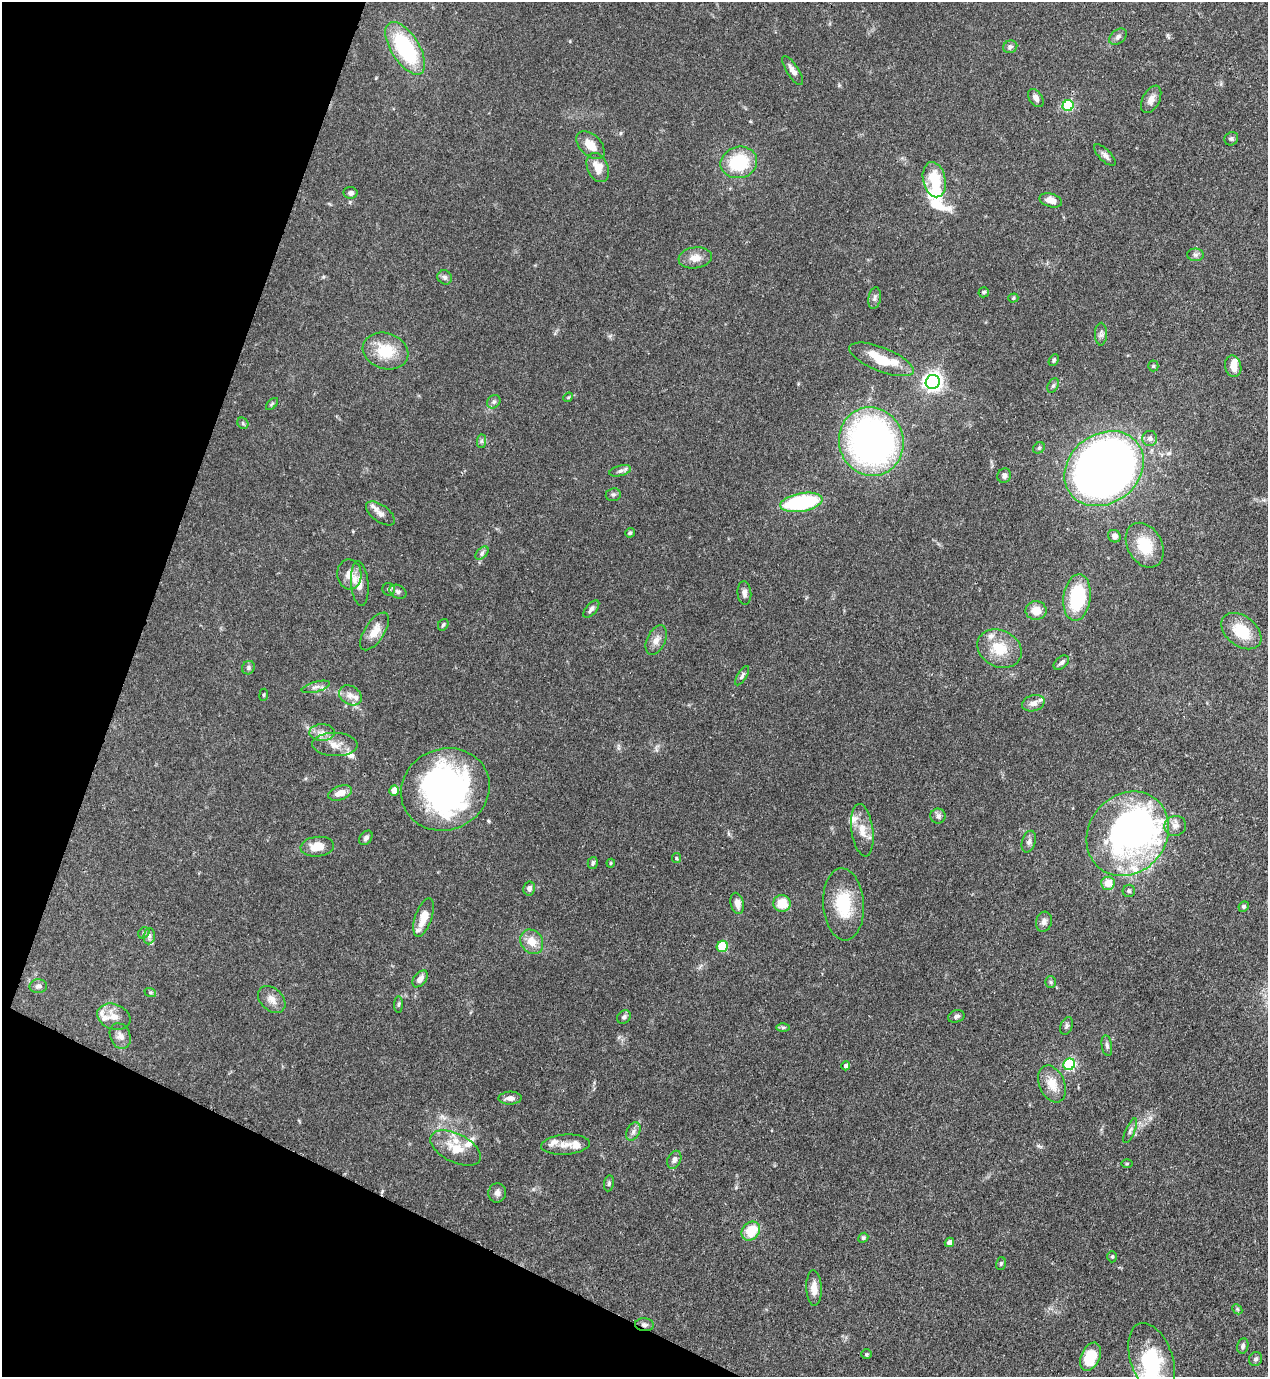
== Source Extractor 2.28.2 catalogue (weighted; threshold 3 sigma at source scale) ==
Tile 9 of 4 x 4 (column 1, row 3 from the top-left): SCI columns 353-1618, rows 1416-2790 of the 5638 x 5578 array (HDU 1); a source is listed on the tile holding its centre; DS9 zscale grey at full resolution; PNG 1270 x 1379 px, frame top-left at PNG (2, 2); each listed source drawn as its Kron ellipse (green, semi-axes under 4 px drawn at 4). Shown black and unused: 19% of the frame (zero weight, under 3 of 4 exposures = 7% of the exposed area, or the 3 px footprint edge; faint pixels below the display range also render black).
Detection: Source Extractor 2.28.2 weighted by HDU 2 'WHT'; one run over the whole footprint, this tile lists its part. Background 0.0696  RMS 0.0036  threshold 0.0161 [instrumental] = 3 sigma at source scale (4.5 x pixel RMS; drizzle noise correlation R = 1.50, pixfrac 1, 0.05/0.05 arcsec/px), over >= 5 px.
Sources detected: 155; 7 inside a brighter object's white glare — neither listed nor drawn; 15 inside a brighter listed object's ellipse — not listed separately; the other 133 listed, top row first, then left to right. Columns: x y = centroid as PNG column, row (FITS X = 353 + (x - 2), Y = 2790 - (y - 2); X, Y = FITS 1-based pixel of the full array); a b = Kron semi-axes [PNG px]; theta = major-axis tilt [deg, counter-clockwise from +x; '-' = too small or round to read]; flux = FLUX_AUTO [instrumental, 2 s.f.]
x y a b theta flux
1118 37 10 6 40 1.2
1010 47 7 6 - 0.84
405 48 30 14 -58 33
793 70 16 6 -57 2.2
1036 98 10 6 -55 1.5
1151 99 15 8 62 2.3
1068 105 6 5 - 26
1231 139 7 6 - 0.77
590 145 17 10 -44 4.6
1105 155 14 6 -45 1.4
739 162 18 15 14 19
598 168 15 10 -66 4.5
934 180 18 11 -78 11
350 193 7 6 - 1
1051 200 12 6 -15 3
1195 255 8 6 -1 1
695 258 17 10 7 3.5
445 277 7 6 - 1
984 292 5 5 - 0.76
875 298 11 6 80 1.2
1013 298 5 4 - 0.48
1101 334 11 6 90 1.1
386 351 23 18 -19 11
881 359 34 12 -22 13
1054 360 6 4 61 0.55
1153 366 5 5 - 0.49
1233 366 11 8 -76 3
933 382 7 7 - 180
1053 386 7 5 62 0.69
568 397 5 4 - 0.41
494 402 7 6 - 0.92
272 404 7 4 45 0.53
243 423 6 5 - 0.59
1150 438 7 7 - 1.4
482 441 7 4 89 0.75
871 442 34 32 -72 130
1039 448 6 5 - 0.56
1104 469 42 34 37 300
620 471 11 5 15 1.1
1004 476 7 6 - 1.1
613 495 7 6 - 0.79
801 502 21 9 10 34
380 513 17 8 -36 2.3
630 533 5 4 - 0.5
1114 536 6 6 - 1.3
1145 545 24 17 -60 11
482 553 8 4 46 0.88
349 574 15 12 -86 3.4
360 584 22 8 -85 3.2
389 589 6 6 - 0.7
398 592 9 6 -26 1.1
744 593 12 7 -86 1.3
1077 598 23 13 83 22
591 609 10 5 50 1.3
1036 610 10 9 - 4.1
443 625 6 4 57 0.61
375 631 21 10 57 4.4
1241 631 22 15 -37 9.8
656 640 16 9 65 2.5
999 649 23 18 -27 9
1061 663 9 5 39 0.89
248 668 7 6 - 0.84
742 676 11 4 59 0.87
316 687 14 5 15 1.4
264 695 6 3 83 0.4
350 695 12 9 -32 2.4
1033 703 11 8 15 2
322 733 12 8 1 2.4
335 745 23 11 -1 4.4
445 789 45 40 24 98
394 790 5 5 - 5
340 793 12 7 20 3.3
938 816 7 7 - 1.3
1175 826 11 10 - 2.3
862 830 26 11 -82 5.1
1128 834 44 38 49 95
366 838 8 5 51 1.1
1029 842 11 6 72 1.3
317 847 17 10 6 5.6
676 858 5 4 - 0.4
593 863 6 5 - 0.75
611 863 4 4 - 0.35
1108 883 7 6 - 5.4
529 888 7 6 - 1.4
1129 891 6 6 - 0.66
737 903 11 6 -76 2.4
782 903 9 8 - 7.6
843 904 36 20 -86 16
1244 906 5 5 - 0.62
424 917 20 8 71 6.3
1044 922 10 8 73 1.6
144 933 6 5 - 0.64
149 936 8 5 82 1
532 942 13 10 -56 4.8
722 946 6 5 - 18
420 979 10 6 52 2.1
1051 982 6 5 - 0.55
38 986 9 7 2 1.2
150 992 6 4 -19 0.49
272 999 16 11 -44 3.2
398 1005 8 4 89 0.59
956 1016 8 6 17 0.98
114 1017 17 12 -20 4
624 1017 7 6 - 0.96
1067 1026 9 6 69 0.84
783 1028 6 4 1 0.6
120 1036 13 10 -68 2.3
1107 1045 10 5 -80 0.97
1069 1064 6 5 - 39
846 1066 4 4 - 1.1
1052 1084 19 12 -67 5.5
510 1098 11 6 3 1.9
633 1131 10 6 60 1.3
1130 1131 13 4 66 1.1
565 1145 24 10 4 4
456 1148 27 14 -27 7.3
674 1160 9 6 64 1.5
1127 1164 6 4 2 0.36
609 1183 8 5 80 0.66
497 1193 9 9 - 1.7
751 1231 10 8 50 9.1
863 1238 5 4 - 0.59
949 1242 5 4 - 1.8
1112 1257 6 5 - 0.48
1001 1263 6 5 - 0.57
814 1288 18 7 -87 3.4
1237 1309 6 4 -46 0.45
644 1325 9 6 -5 1.1
1243 1346 8 5 77 0.88
866 1354 5 4 - 0.44
1090 1357 15 9 66 13
1256 1359 7 6 - 0.81
1152 1360 38 21 -71 21
Overlapping masked pixels (flux is a lower limit): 1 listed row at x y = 644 1325
Isophote crosses this tile's border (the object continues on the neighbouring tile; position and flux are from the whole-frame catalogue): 1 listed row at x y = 1152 1360